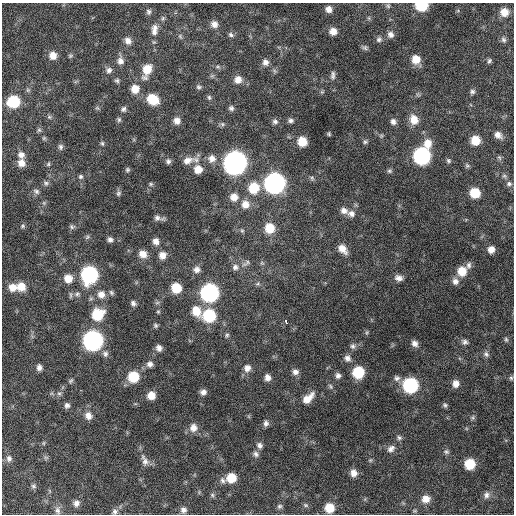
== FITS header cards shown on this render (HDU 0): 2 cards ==
NAXIS1  =                  512 / Axis length
NAXIS2  =                  512 / Axis length

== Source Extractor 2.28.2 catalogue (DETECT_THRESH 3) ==
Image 512 x 512 px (HDU 0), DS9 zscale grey, 1 PNG px = 1 image px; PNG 516 x 516 px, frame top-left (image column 1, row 512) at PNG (2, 3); no overlay
Background 665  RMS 20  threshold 59.7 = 3 sigma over >= 5 px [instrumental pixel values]
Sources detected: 181; all 181 listed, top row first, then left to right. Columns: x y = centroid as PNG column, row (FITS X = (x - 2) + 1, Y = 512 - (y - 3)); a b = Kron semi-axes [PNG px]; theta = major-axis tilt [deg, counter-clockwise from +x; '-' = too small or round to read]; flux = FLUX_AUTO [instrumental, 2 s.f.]
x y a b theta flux
421 5 8 6 1 58000
388 6 7 5 -87 2300
329 9 7 7 - 7800
149 12 7 6 - 3200
504 12 8 8 - 14000
163 18 6 5 - 2100
369 18 6 4 -90 2000
214 24 7 7 - 7400
154 30 16 8 84 9800
333 31 7 7 - 10000
390 34 9 8 - 6100
231 35 7 6 - 3100
180 36 6 4 -57 2000
379 39 8 7 - 3900
503 40 8 7 - 3600
128 41 9 8 - 7300
365 48 8 6 -25 3000
53 55 8 8 - 11000
70 56 7 5 18 2000
416 59 9 9 - 17000
120 61 9 8 - 7300
489 61 8 5 66 2600
265 62 8 8 - 6200
218 67 6 4 -18 2200
109 70 8 7 - 5000
147 70 15 9 71 23000
333 75 10 5 86 4100
117 80 6 6 - 2600
238 80 9 8 - 10000
198 87 6 5 - 2700
135 89 9 8 - 15000
472 91 7 7 - 3300
209 97 7 5 -74 2300
153 99 10 8 -35 38000
14 102 9 8 - 61000
231 108 6 6 - 3400
123 109 7 6 - 3400
49 117 6 5 - 2200
119 119 7 5 76 2600
414 120 11 9 -70 17000
177 121 8 7 - 7900
275 121 7 7 - 3900
291 121 7 5 4 3500
393 122 7 6 - 5300
222 124 6 6 - 2400
39 130 6 6 - 2300
329 134 4 4 - 1700
498 135 9 7 -39 8100
44 138 5 5 - 1700
475 140 8 8 - 24000
302 142 8 7 - 23000
365 142 6 6 - 2500
102 143 6 5 - 2200
428 143 10 9 - 15000
61 147 8 6 -88 3500
21 155 9 7 -50 7000
422 156 10 9 - 240000
499 157 8 5 -58 2300
212 158 10 9 - 8800
448 160 6 5 - 2600
168 161 7 6 - 3600
187 161 15 10 21 12000
21 163 8 8 - 10000
235 163 11 10 - 900000
48 164 6 5 - 1900
467 166 7 5 -89 2500
198 169 9 9 - 15000
127 170 6 5 - 2400
389 171 7 5 29 2500
504 176 7 5 -43 2600
81 177 6 6 - 2700
312 178 7 5 -49 2300
46 183 8 6 -17 3200
274 183 10 10 - 510000
151 184 5 5 - 1800
509 184 8 7 - 3700
254 188 10 10 - 36000
36 191 9 6 -32 3500
118 193 8 6 65 3000
475 193 8 8 - 31000
234 197 9 9 - 12000
245 204 10 10 - 13000
344 211 9 8 - 7300
351 214 11 8 -20 7100
157 218 9 8 - 5100
23 226 6 5 - 2200
72 227 7 7 - 2900
269 228 9 9 - 29000
242 231 6 5 - 2000
110 239 6 6 - 4100
156 241 8 7 - 7400
342 249 11 7 -47 13000
491 249 7 6 - 9000
143 254 10 8 -27 11000
162 255 8 8 - 9900
246 263 16 5 36 4700
262 263 6 4 -18 1900
469 265 10 7 84 4700
235 267 8 8 - 5500
197 270 9 8 - 6700
462 271 9 9 - 22000
89 275 10 9 - 240000
68 278 9 9 - 15000
399 278 9 7 -15 6800
455 281 9 8 - 7300
258 284 7 4 1 2300
21 286 9 9 - 19000
12 287 9 9 - 13000
176 288 8 8 - 31000
111 292 7 6 - 2900
209 293 10 10 - 320000
77 294 8 7 - 4400
101 294 10 10 - 11000
133 303 6 6 - 4100
157 303 7 4 19 2300
196 311 13 10 -65 21000
158 312 5 4 - 1600
98 314 11 10 - 43000
209 316 10 10 - 75000
286 321 4 3 - 31000
155 325 6 5 - 2400
367 332 6 4 71 1800
227 335 7 5 64 2400
506 339 7 5 -63 2400
93 340 10 10 - 430000
465 342 8 6 -24 4200
414 343 8 7 - 6300
353 346 7 7 - 4000
159 348 7 6 - 6300
105 354 8 8 - 4800
486 354 9 7 -39 4100
347 358 9 8 - 5900
150 364 8 7 - 5400
39 367 7 5 -69 5700
247 368 10 9 - 8700
295 372 8 7 - 6200
358 372 9 8 - 51000
338 376 7 7 - 4800
133 377 9 9 - 41000
267 377 8 7 - 7500
397 378 8 8 - 4600
511 378 6 5 - 2200
71 381 7 5 48 2200
456 384 9 7 90 8400
410 385 9 9 - 150000
330 386 8 5 -61 2700
203 392 7 6 - 5700
59 393 6 5 - 2900
151 395 7 7 - 14000
308 398 17 8 43 16000
67 405 7 7 - 4200
445 405 7 6 - 2700
88 416 10 8 -66 9000
473 417 7 4 90 2400
266 423 8 6 84 4600
193 428 10 9 - 10000
399 438 7 6 - 3200
44 443 6 4 89 1700
260 445 8 7 - 5000
391 449 11 8 38 6500
446 452 8 7 - 3300
256 454 8 7 - 4400
46 457 7 4 18 2100
9 458 9 7 83 5100
145 460 19 8 -67 8500
370 460 5 5 - 1900
470 464 8 8 - 39000
354 473 8 7 - 9000
231 478 9 8 - 26000
223 481 9 6 -58 4400
33 486 7 5 -17 2600
212 495 6 5 - 2300
486 495 10 8 73 6500
426 499 9 8 - 13000
76 503 8 7 - 6200
306 505 7 5 -20 2400
279 506 7 6 - 2900
329 508 8 8 - 25000
57 510 11 7 -70 5300
183 510 8 7 - 5400
115 511 8 7 - 4400
At the frame edge (FLAGS 8, measured only in part): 1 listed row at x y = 421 5